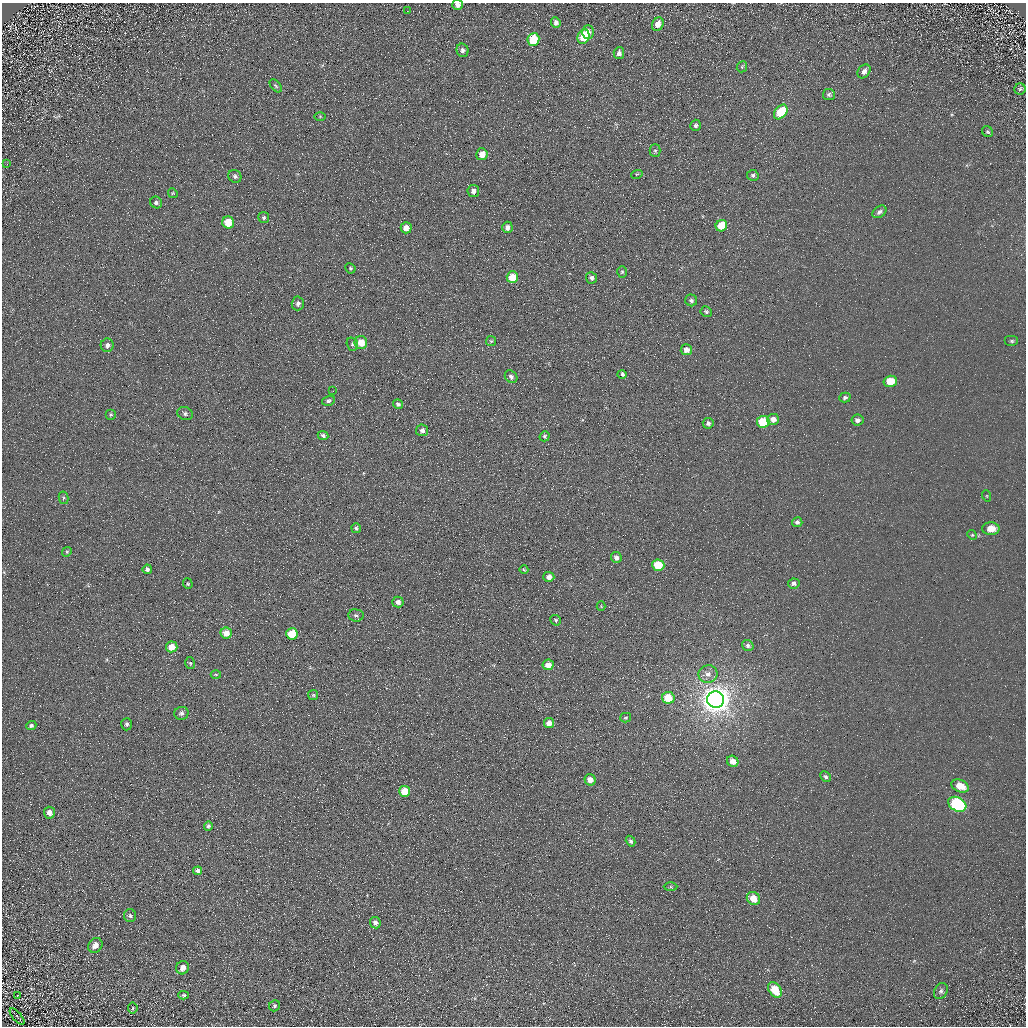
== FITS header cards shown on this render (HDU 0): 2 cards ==
NAXIS1  =                 1024 / Required FITS header
NAXIS2  =                 1024 / Required FITS header

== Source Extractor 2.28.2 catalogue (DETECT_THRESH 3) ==
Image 1024 x 1024 px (HDU 0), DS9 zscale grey, 1 PNG px = 1 image px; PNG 1028 x 1028 px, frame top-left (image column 1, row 1024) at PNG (2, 3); each listed source drawn as its Kron ellipse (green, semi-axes under 4 px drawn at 4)
Background 5.29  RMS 7.8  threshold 23.3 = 3 sigma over >= 5 px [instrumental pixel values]
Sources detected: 119; all 119 listed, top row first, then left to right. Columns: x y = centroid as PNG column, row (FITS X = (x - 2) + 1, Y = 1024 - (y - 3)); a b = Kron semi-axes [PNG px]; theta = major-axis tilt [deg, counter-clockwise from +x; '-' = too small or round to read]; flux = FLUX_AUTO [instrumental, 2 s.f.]
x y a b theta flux
458 5 5 5 - 2300
407 11 3 2 - 620
556 22 5 4 - 1700
658 24 7 5 61 4600
588 32 6 5 - 2800
584 37 7 6 - 15000
533 40 6 6 - 19000
463 50 7 6 - 1900
619 53 6 5 - 2000
742 67 5 5 - 700
864 71 7 5 51 2300
276 86 7 4 -48 840
1020 89 6 5 - 860
829 94 6 5 - 1200
781 112 8 5 51 17000
320 116 6 4 0 490
696 125 5 5 - 1200
988 132 6 5 - 820
655 151 6 5 - 950
482 154 6 5 - 4800
7 164 3 3 - 490
637 174 6 3 18 520
753 175 6 5 - 1300
235 176 7 6 - 1500
473 191 6 5 - 2800
173 193 5 4 - 600
156 202 6 5 - 1300
879 212 8 5 36 1500
264 218 5 5 - 1100
228 222 6 6 - 11000
721 226 6 5 - 17000
507 227 5 5 - 2700
406 228 5 5 - 4200
350 268 5 5 - 850
622 272 6 5 - 800
512 277 6 5 - 11000
591 278 5 5 - 1700
691 300 6 6 - 1300
298 303 7 6 - 1800
706 312 6 5 - 980
491 341 5 5 - 720
1012 341 7 5 0 1100
361 342 6 6 - 7800
352 344 7 5 -73 880
107 345 6 6 - 2100
686 350 6 5 - 3300
622 374 4 4 - 1200
511 377 7 5 -44 1400
890 381 7 5 15 10000
333 391 2 2 - 260
845 398 6 4 17 1200
329 401 7 5 19 1100
398 404 5 4 - 1200
185 413 8 6 -24 1500
111 415 5 5 - 810
773 419 6 5 - 3300
857 420 6 5 - 2000
763 422 6 6 - 21000
708 423 5 5 - 1400
422 430 6 6 - 1700
323 435 5 4 - 1300
545 436 5 4 - 870
987 496 6 3 -72 480
64 498 6 4 -77 800
797 522 5 5 - 1400
356 528 5 4 - 980
991 529 8 6 -1 6600
972 535 5 4 - 610
67 552 5 4 - 680
616 557 6 5 - 2000
658 565 6 5 - 18000
147 569 5 4 - 1600
524 570 4 3 - 450
549 577 5 5 - 2600
794 583 6 5 - 1300
188 584 5 4 - 760
398 602 6 5 - 2400
601 606 4 4 - 470
356 615 8 6 -4 1400
556 620 6 5 - 770
226 633 5 5 - 5600
292 634 6 5 - 15000
748 645 6 5 - 1300
172 647 6 5 - 7500
190 663 6 4 -75 710
548 665 5 5 - 5100
216 674 5 3 - 590
708 674 9 8 - 3000
313 695 5 5 - 660
668 698 6 6 - 12000
716 700 8 8 - 860000
181 713 7 6 - 1800
626 718 5 4 - 710
549 723 5 5 - 3500
127 724 6 5 - 1200
31 725 5 4 - 1000
733 761 6 5 - 3700
826 777 6 4 -44 1100
590 780 6 5 - 4500
960 786 9 6 -22 7200
405 791 5 5 - 13000
957 804 10 7 -29 59000
49 813 6 5 - 2900
208 826 5 4 - 1100
631 841 6 4 -58 1200
198 871 4 4 - 1900
670 887 7 4 0 590
753 898 7 6 - 7000
130 916 6 6 - 1200
375 923 6 5 - 2400
95 945 8 6 49 3700
183 968 7 6 - 3700
775 990 8 6 -55 13000
941 991 8 6 60 1500
18 995 3 2 - 300
184 995 5 4 - 880
274 1006 6 5 - 910
133 1008 5 5 - 830
17 1016 10 3 -50 630
At the frame edge (FLAGS 8, measured only in part): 1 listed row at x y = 458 5